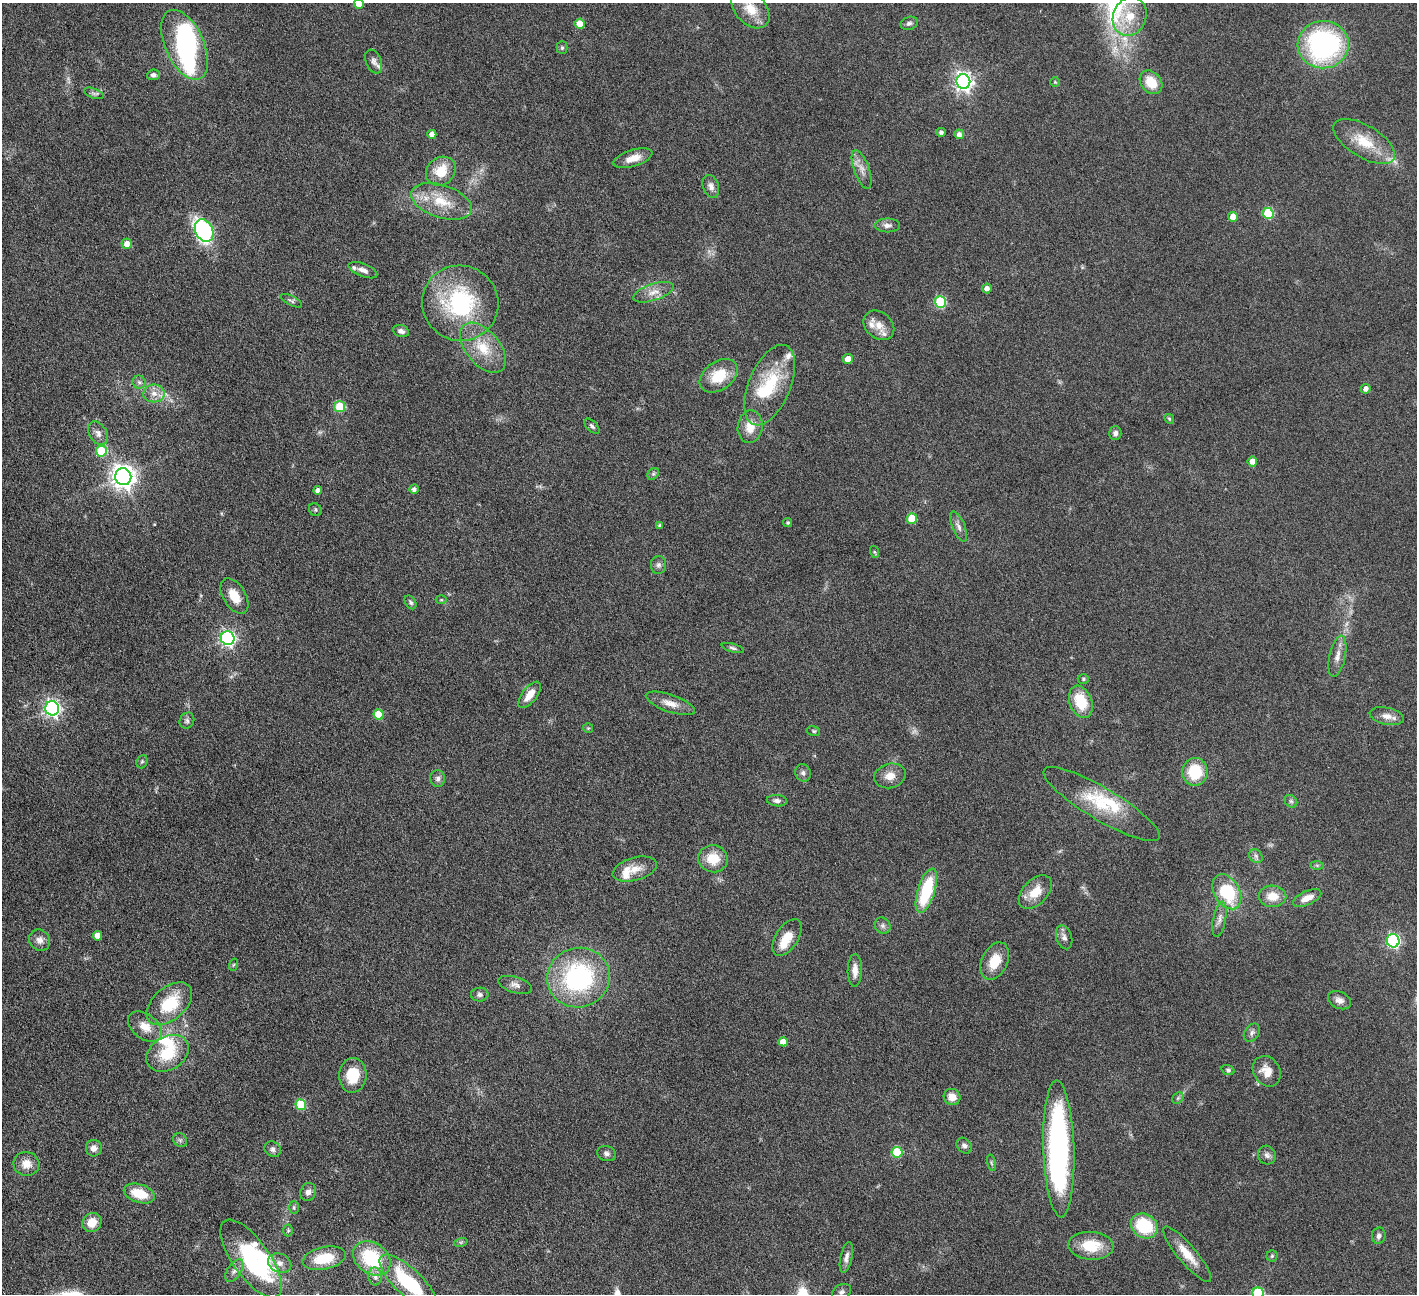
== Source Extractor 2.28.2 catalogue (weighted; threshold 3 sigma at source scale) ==
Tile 7 of 4 x 4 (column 3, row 2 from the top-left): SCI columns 2834-4248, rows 2881-4172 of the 5666 x 5629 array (HDU 1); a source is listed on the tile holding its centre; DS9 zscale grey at full resolution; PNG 1419 x 1296 px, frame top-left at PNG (2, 3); each listed source drawn as its Kron ellipse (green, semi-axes under 4 px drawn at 4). Nothing masked; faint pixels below the display range render black.
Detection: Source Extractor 2.28.2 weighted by HDU 2 'WHT'; one run over the whole footprint, this tile lists its part. Background 0.128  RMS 0.0061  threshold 0.0249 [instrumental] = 3 sigma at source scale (4.09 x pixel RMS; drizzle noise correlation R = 1.36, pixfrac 0.8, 0.05/0.05 arcsec/px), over >= 5 px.
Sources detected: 169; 2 too faint to see at this stretch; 6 inside a brighter object's white glare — neither listed nor drawn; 10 inside a brighter listed object's ellipse — not listed separately; the other 151 listed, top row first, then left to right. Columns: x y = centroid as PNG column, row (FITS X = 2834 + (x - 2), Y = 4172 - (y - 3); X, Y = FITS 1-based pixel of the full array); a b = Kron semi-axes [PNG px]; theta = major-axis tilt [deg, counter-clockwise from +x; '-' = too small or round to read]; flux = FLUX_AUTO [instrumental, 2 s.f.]
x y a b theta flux
359 3 5 5 - 7.5
750 9 23 15 -47 11
1130 17 20 16 68 14
909 23 9 6 18 1.5
580 24 5 5 - 7.3
184 45 37 19 -66 70
1323 45 25 24 - 95
562 48 6 5 - 0.88
374 61 12 7 -68 2.3
153 75 6 5 - 1.8
963 81 7 7 - 240
1055 82 4 4 - 0.58
1151 82 13 10 -49 11
94 93 10 5 -21 1.5
941 132 5 4 - 1.3
432 134 4 4 - 3.2
959 134 5 5 - 3
1364 141 35 16 -31 16
633 158 20 8 17 6.3
862 169 20 7 -70 4.4
441 171 16 13 42 12
711 186 12 8 -73 2.7
441 201 31 16 -18 17
1268 213 5 5 - 29
1233 217 5 5 - 6.6
887 225 12 7 -1 2.6
204 231 12 8 -62 110
127 244 5 5 - 4.6
363 270 15 6 -21 3.1
987 288 5 5 - 3
653 292 21 8 18 5.4
291 301 12 5 -26 1.3
940 302 6 5 - 41
460 303 38 37 - 63
879 325 17 13 -41 6.1
401 331 8 6 -21 1.9
483 348 29 17 -50 17
848 359 5 4 - 6.1
719 376 21 14 35 16
139 382 6 6 - 1.5
770 385 43 21 67 29
1366 389 5 4 - 2.7
154 393 11 9 0 4.5
340 406 5 5 - 21
1169 419 5 4 - 0.7
592 426 9 5 -45 1.2
750 427 16 12 82 7.8
98 433 13 8 -58 3.3
1115 433 7 6 - 2.1
101 451 5 5 - 26
1252 461 5 5 - 5.2
653 474 6 5 - 1.1
123 477 8 8 - 450
414 489 5 4 - 1.7
318 490 4 4 - 2
315 510 7 6 - 0.95
912 519 5 5 - 18
788 523 4 4 - 0.77
660 525 4 4 - 0.99
959 527 16 6 -67 2.7
875 552 6 4 -69 0.75
658 565 9 7 89 1.8
234 596 19 11 -59 8.9
441 600 5 3 - 0.57
410 602 7 5 -58 1.2
228 638 7 6 - 140
733 648 11 4 -16 1.3
1337 656 21 8 78 4.7
1083 679 5 5 - 0.82
530 695 15 7 53 7
1081 702 17 11 -69 17
670 703 26 8 -19 5.9
52 708 7 7 - 170
379 714 5 5 - 13
1387 716 17 8 -12 4.7
187 721 8 7 - 1.6
588 728 5 5 - 0.68
814 731 6 5 - 0.83
142 762 7 5 69 1
1195 772 14 12 87 18
803 773 9 7 -66 1.9
890 776 16 12 16 5.8
438 779 8 7 - 2
777 801 10 5 -6 1.8
1291 801 7 5 -44 1.2
1101 804 67 16 -31 26
1256 856 7 6 - 1.5
713 859 15 13 -14 12
1317 865 7 4 -1 0.83
635 869 22 11 15 7.4
926 891 23 8 73 33
1035 892 20 12 46 10
1227 892 19 12 -60 29
1272 896 14 10 -2 8.5
1307 898 15 7 23 5.2
1219 919 18 6 80 3.3
883 926 8 7 - 1.8
97 936 5 4 - 4.2
787 937 20 11 57 9.1
1064 937 12 7 -72 2.5
40 940 11 10 - 3.4
1393 941 7 6 - 94
995 961 20 13 65 12
233 965 6 4 70 0.71
855 970 16 7 89 4.6
578 978 31 29 16 79
515 985 17 8 -17 3.1
480 995 9 7 3 1.7
1339 1000 12 8 -26 3.1
169 1004 26 16 41 22
145 1027 19 12 -37 7.7
1252 1033 10 7 55 1.9
783 1042 5 4 - 5.8
168 1053 23 16 31 19
1228 1070 7 5 -19 0.97
1267 1071 16 13 -56 7.5
353 1075 17 13 86 15
952 1097 8 8 - 5.4
1178 1098 6 5 - 1.1
301 1105 5 5 - 22
180 1140 7 6 - 1.3
964 1146 9 7 -48 1.8
94 1148 8 8 - 3.5
273 1149 8 7 - 1.7
1059 1149 68 15 -88 120
897 1152 5 5 - 25
606 1154 9 7 -19 1.9
1267 1155 9 9 - 2.1
991 1163 8 3 -77 0.82
26 1164 13 12 - 6.1
308 1192 9 7 67 2.5
139 1193 16 9 -17 13
294 1208 6 5 - 0.87
92 1222 10 9 - 7.1
1144 1226 14 11 -33 27
288 1231 6 5 - 0.89
1379 1236 8 6 77 1.8
461 1242 7 4 18 0.9
1091 1246 23 14 -3 16
1187 1254 35 9 -50 9.8
1272 1256 5 5 - 0.87
324 1258 22 11 12 15
372 1258 20 15 -35 31
846 1258 15 6 78 2.6
251 1259 46 18 -54 62
280 1263 12 9 -24 3.5
234 1271 12 7 57 2.5
375 1276 9 6 -89 2.1
408 1282 37 13 -43 35
842 1292 10 7 31 1.9
1258 1293 6 5 - 40
Isophote crosses this tile's border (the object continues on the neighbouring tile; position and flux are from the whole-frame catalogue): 4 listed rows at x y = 359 3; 750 9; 408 1282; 1258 1293